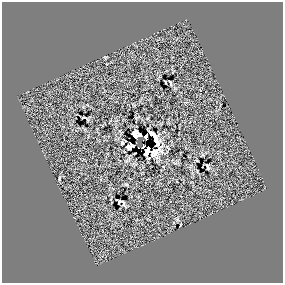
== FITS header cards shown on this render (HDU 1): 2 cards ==
NAXIS1  =                  281 /
NAXIS2  =                  281 /

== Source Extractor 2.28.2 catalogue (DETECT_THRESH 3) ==
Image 281 x 281 px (HDU 1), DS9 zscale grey, 1 PNG px = 1 image px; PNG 285 x 285 px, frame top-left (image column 1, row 281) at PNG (2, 2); no overlay
Background 0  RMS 22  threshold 65.3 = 3 sigma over >= 5 px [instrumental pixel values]
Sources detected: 19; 3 with non-positive FLUX_AUTO (blend fragments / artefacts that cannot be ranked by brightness) are not listed; the other 16 listed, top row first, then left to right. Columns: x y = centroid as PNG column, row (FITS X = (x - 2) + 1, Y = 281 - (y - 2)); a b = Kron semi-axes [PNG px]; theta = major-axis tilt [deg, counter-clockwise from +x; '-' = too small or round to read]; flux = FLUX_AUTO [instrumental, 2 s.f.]
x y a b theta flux
165 82 3 2 - 1100
170 83 5 2 - 1900
85 118 7 3 -27 2600
136 135 8 6 -23 16000
146 137 5 3 - 3900
122 143 4 4 - 1800
136 143 2 2 - 910
143 146 4 2 - 1300
129 147 5 4 - 6000
153 152 9 5 58 2700
126 161 6 4 44 2600
207 166 6 3 -67 2600
59 178 6 3 81 1600
126 185 7 4 0 1700
121 202 9 4 -26 3200
177 220 6 5 - 2600
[3 non-positive-flux detections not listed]